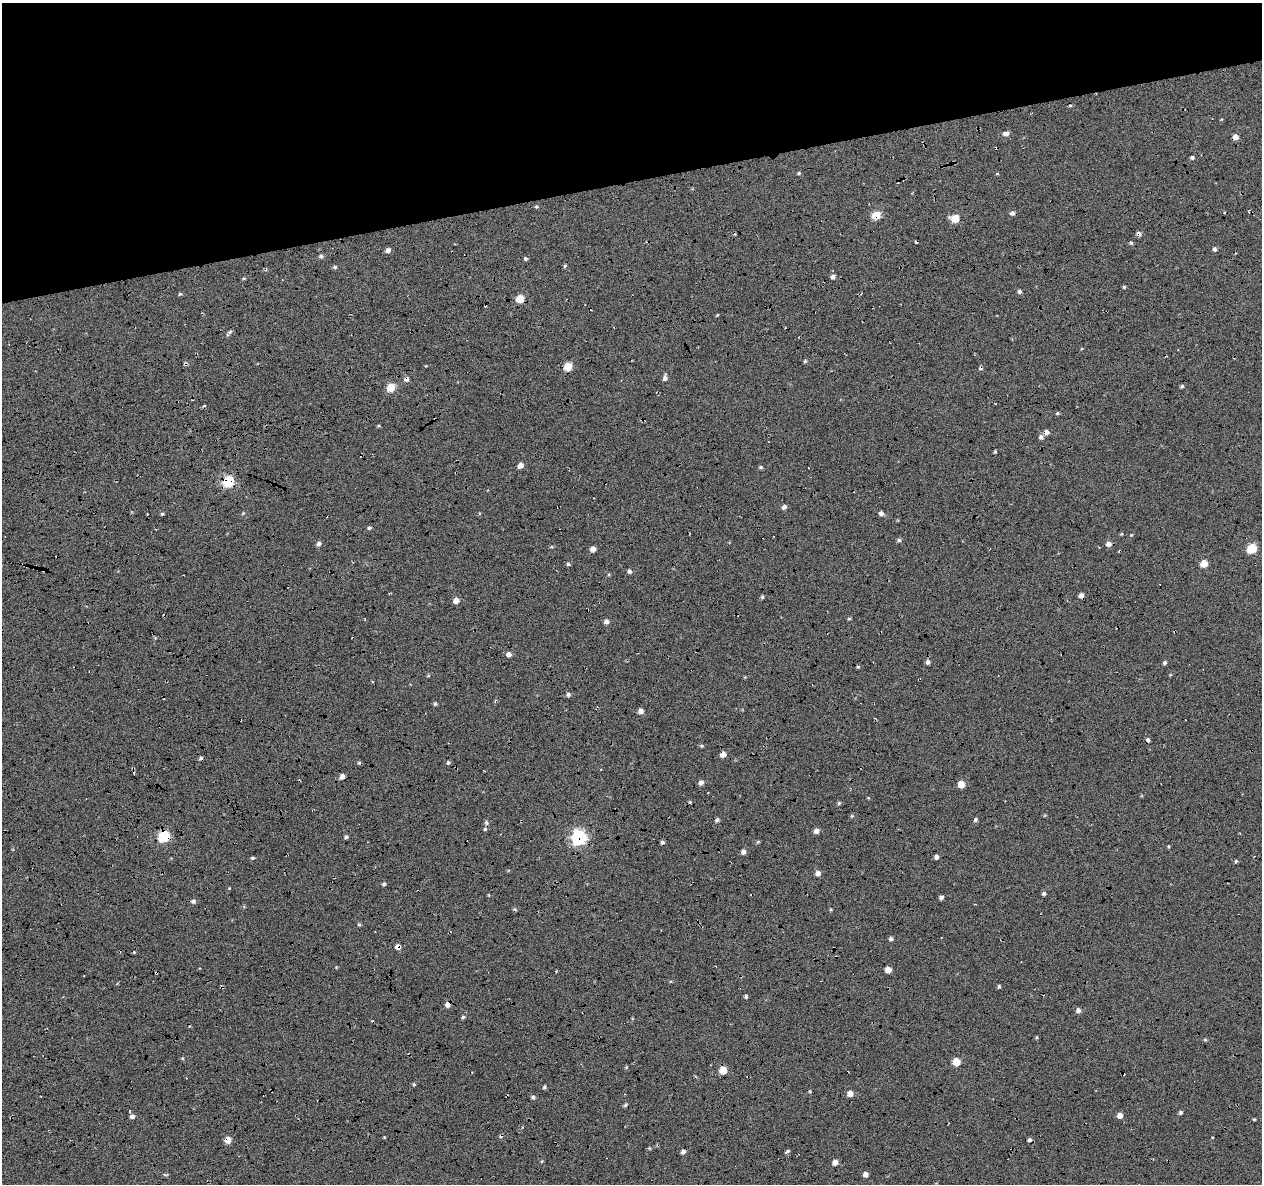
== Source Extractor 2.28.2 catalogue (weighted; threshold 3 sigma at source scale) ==
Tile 3 of 4 x 4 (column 3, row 1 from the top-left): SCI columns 2567-3826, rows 3658-4839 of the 5131 x 4901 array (HDU 1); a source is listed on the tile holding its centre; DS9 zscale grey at full resolution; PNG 1264 x 1186 px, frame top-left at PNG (2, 3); no overlay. Shown black and unused: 16% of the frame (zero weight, under 5 of 17 exposures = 6% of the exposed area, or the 3 px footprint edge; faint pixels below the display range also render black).
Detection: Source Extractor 2.28.2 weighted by HDU 2 'WHT'; one run over the whole footprint, this tile lists its part. Background -0.152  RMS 0.13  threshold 0.533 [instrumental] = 3 sigma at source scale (4.09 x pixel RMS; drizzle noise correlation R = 1.36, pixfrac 0.8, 0.0396/0.0396 arcsec/px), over >= 5 px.
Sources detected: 148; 20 cosmic-ray / hot-pixel residue — not listed; the other 128 listed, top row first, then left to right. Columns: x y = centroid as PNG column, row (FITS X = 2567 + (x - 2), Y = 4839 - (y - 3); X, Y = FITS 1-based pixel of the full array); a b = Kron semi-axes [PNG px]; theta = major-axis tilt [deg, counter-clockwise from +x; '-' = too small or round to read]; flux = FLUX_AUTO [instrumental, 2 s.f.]
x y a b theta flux
1006 133 8 5 11 57
1235 137 5 4 - 95
1192 157 5 4 - 22
799 173 4 4 - 16
997 174 5 3 - 9.3
536 206 5 3 - 14
1012 213 5 5 - 38
876 215 5 5 - 330
955 219 6 5 - 230
1139 233 5 4 - 48
1131 243 5 4 - 17
1214 249 5 5 - 27
388 250 5 4 - 54
321 256 5 5 - 25
525 259 4 4 - 22
565 266 4 3 - 16
335 267 5 5 - 22
833 277 5 5 - 37
1124 287 4 4 - 14
1019 291 5 5 - 26
180 294 5 4 - 15
520 299 5 5 - 290
717 315 4 3 - 11
229 333 11 3 48 23
805 361 5 4 - 14
568 367 5 5 - 320
665 378 6 4 76 47
406 379 6 5 - 40
1182 386 5 4 - 19
391 387 5 5 - 350
1057 413 5 4 - 15
1046 432 5 5 - 58
1041 437 6 5 - 38
995 451 4 3 - 15
520 465 5 5 - 73
760 467 6 4 0 19
228 482 6 5 - 1200
784 507 5 5 - 38
881 513 5 5 - 39
369 528 5 4 - 23
1131 535 4 3 - 9.5
899 540 5 4 - 25
319 543 5 5 - 39
1108 544 6 5 - 59
1252 548 6 5 - 540
593 549 4 4 - 89
1204 563 5 5 - 220
568 564 5 4 - 18
43 570 3 2 - 10
630 571 5 4 - 29
389 593 4 2 - 8.6
1081 595 4 4 - 57
762 597 5 4 - 18
456 600 5 5 - 91
849 619 4 4 - 15
606 622 5 5 - 47
509 654 6 6 - 42
928 662 5 4 - 38
1165 662 5 4 - 24
858 667 4 4 - 14
428 675 4 4 - 13
568 694 5 5 - 28
435 704 5 4 - 17
641 711 5 5 - 54
1148 740 5 4 - 25
702 746 5 4 - 15
723 754 5 5 - 88
448 763 5 4 - 19
342 776 6 5 - 51
701 782 5 5 - 46
961 784 5 5 - 180
839 803 5 4 - 15
852 816 5 4 - 14
975 819 6 4 54 21
717 820 6 4 46 28
486 823 6 5 - 24
485 829 5 5 - 16
816 831 5 5 - 56
164 836 6 6 - 1200
346 837 5 4 - 22
579 838 7 7 - 2200
663 842 5 5 - 24
758 842 5 4 - 15
1168 846 4 3 - 12
743 852 5 5 - 44
936 857 4 4 - 43
253 858 5 4 - 16
1236 861 4 4 - 15
818 873 5 5 - 59
384 884 5 4 - 19
229 888 4 3 - 8.5
1044 893 5 4 - 22
941 897 4 4 - 32
193 901 5 5 - 32
830 909 5 3 - 12
359 924 5 3 - 14
891 939 4 4 - 31
398 947 6 6 - 51
888 970 5 5 - 110
999 986 5 3 - 17
222 987 6 3 -54 12
746 996 5 4 - 23
447 1004 5 5 - 61
1078 1010 5 5 - 41
463 1017 4 4 - 17
1037 1037 5 3 - 11
1205 1040 5 4 - 14
182 1058 5 4 - 12
956 1062 5 5 - 260
626 1067 4 4 - 11
723 1070 5 5 - 270
544 1087 5 5 - 21
810 1091 4 4 - 13
850 1093 5 5 - 95
533 1097 5 5 - 27
625 1105 6 4 47 18
1180 1112 4 4 - 26
1120 1115 5 5 - 80
132 1116 5 5 - 35
1254 1119 3 3 - 13
384 1137 4 3 - 8.6
228 1140 5 5 - 130
1030 1140 5 5 - 30
787 1151 7 4 33 20
683 1152 5 4 - 42
835 1162 5 4 - 88
165 1174 7 3 7 14
865 1174 4 4 - 65
Overlapping masked pixels (flux is a lower limit): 16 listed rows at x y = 1235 137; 876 215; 1139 233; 520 299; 1046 432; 228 482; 1108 544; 43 570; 1081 595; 723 754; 164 836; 579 838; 398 947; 222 987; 447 1004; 228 1140